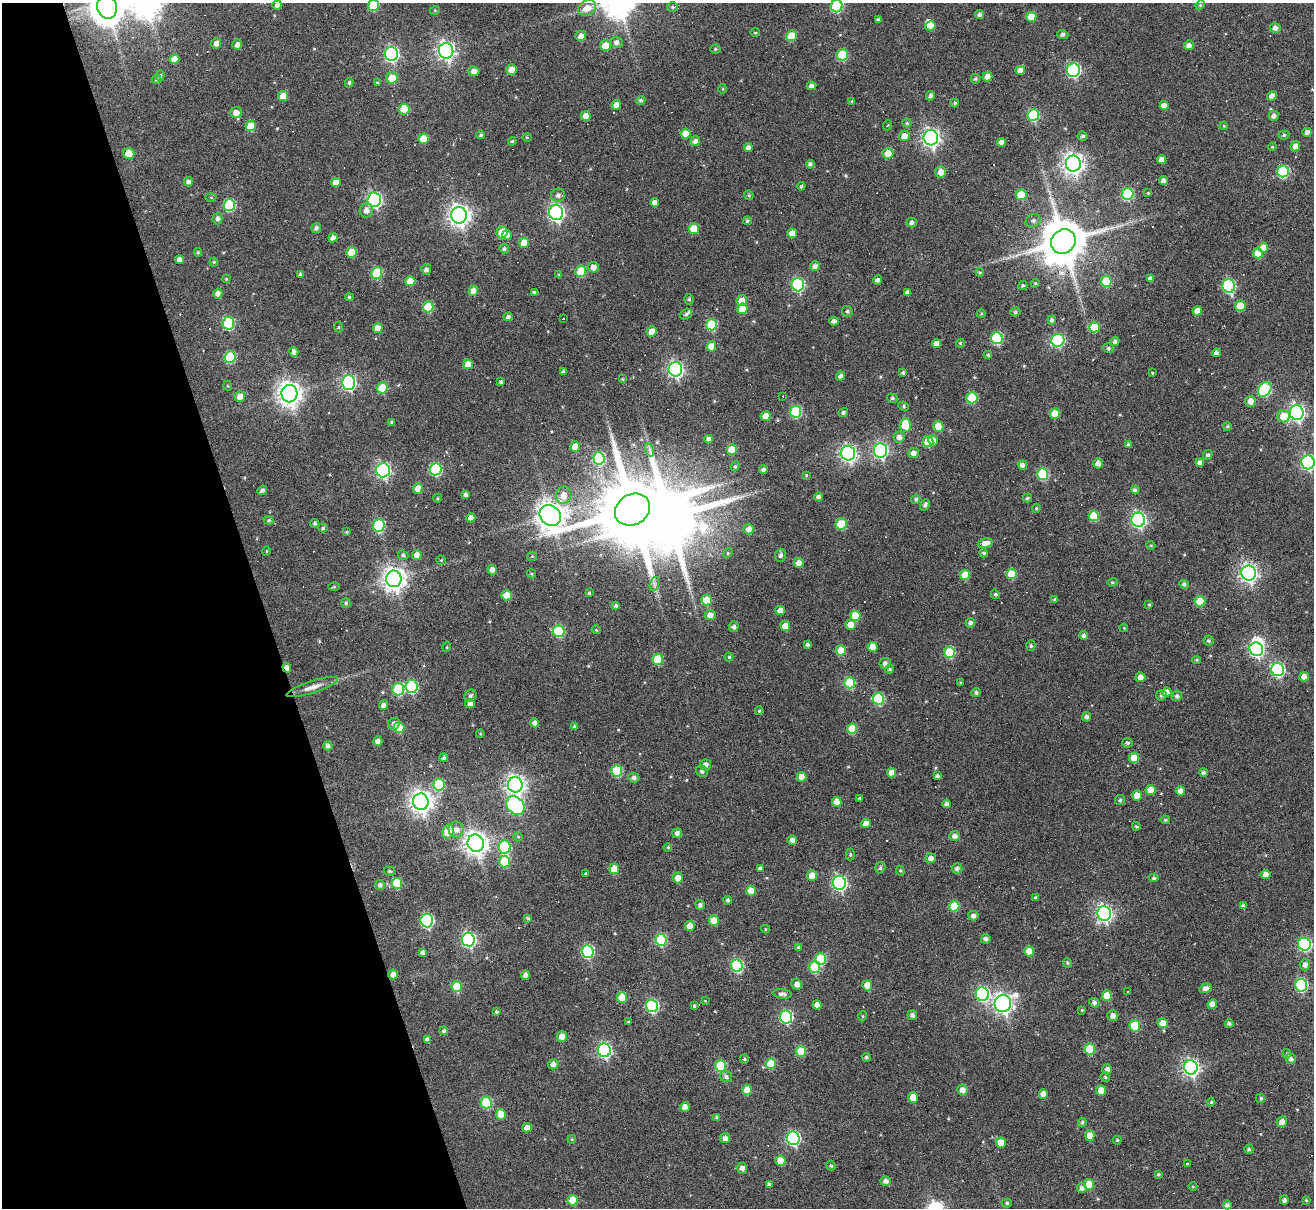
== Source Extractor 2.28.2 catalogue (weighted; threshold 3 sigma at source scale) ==
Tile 5 of 4 x 4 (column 1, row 2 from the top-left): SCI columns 1-1312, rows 2675-3880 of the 5246 x 5228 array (HDU 1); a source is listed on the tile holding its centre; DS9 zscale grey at full resolution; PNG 1316 x 1210 px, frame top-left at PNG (2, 3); each listed source drawn as its Kron ellipse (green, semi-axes under 4 px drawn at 4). Shown black and unused: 20% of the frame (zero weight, under 3 of 6 exposures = <1% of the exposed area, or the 3 px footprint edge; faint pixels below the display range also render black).
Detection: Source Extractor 2.28.2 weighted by HDU 2 'WHT'; one run over the whole footprint, this tile lists its part. Background 0.0978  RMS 0.0091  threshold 0.0373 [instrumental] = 3 sigma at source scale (4.09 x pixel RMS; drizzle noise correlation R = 1.36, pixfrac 0.8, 0.05/0.05 arcsec/px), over >= 5 px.
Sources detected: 511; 2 inside a brighter object's white glare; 25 cosmic-ray / hot-pixel residue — neither listed nor drawn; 2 inside a brighter listed object's ellipse — not listed separately; the other 482 listed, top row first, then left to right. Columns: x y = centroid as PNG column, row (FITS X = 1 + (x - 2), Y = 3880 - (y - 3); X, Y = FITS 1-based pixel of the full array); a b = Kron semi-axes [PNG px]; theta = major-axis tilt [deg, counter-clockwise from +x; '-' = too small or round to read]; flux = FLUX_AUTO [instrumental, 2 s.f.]
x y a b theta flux
277 5 5 4 - 2.6
373 5 5 5 - 27
1200 5 5 4 - 0.9
837 6 6 6 - 56
107 7 12 10 -74 1700
673 7 5 4 - 1.3
587 8 9 7 29 8.7
435 10 5 3 - 0.75
980 15 4 4 - 2.2
1031 17 5 5 - 10
878 20 4 3 - 1.7
930 26 5 4 - 8
1275 28 5 5 - 3.1
755 33 5 3 - 0.82
1063 35 5 4 - 2.4
581 36 5 5 - 5.2
791 36 5 5 - 18
617 42 6 5 - 3.3
216 43 5 5 - 4.1
237 45 5 5 - 3.6
1189 45 5 5 - 4.3
605 46 5 5 - 12
715 49 5 4 - 1.2
446 51 8 7 - 290
391 54 7 6 - 160
842 55 5 5 - 36
174 59 5 5 - 7.6
511 70 5 5 - 6.5
1020 70 5 4 - 5.7
1073 70 7 6 - 130
474 71 5 5 - 4.5
160 76 5 4 - 1.4
987 77 5 4 - 6.2
392 78 6 5 - 15
156 79 5 4 - 1.2
975 79 5 5 - 1.4
377 82 4 3 - 0.64
349 83 5 4 - 1.4
812 86 5 4 - 3.2
723 89 5 3 - 0.82
283 96 5 5 - 9.4
931 96 5 4 - 2
1272 96 5 4 - 4
641 100 5 4 - 1.7
852 101 4 4 - 0.82
955 103 4 4 - 1.3
616 105 5 4 - 5
1164 105 4 4 - 5.1
404 109 5 5 - 20
236 112 6 5 - 5.4
1033 115 6 6 - 53
586 116 5 5 - 6.2
1274 116 5 5 - 2.8
907 123 4 4 - 1.1
888 125 5 3 - 0.68
251 126 5 5 - 15
1224 126 4 3 - 0.78
1307 132 4 4 - 3.5
686 134 5 5 - 10
481 135 4 4 - 1.4
1284 135 6 4 17 1.4
904 136 5 5 - 6.1
1083 136 5 4 - 1.7
527 137 5 3 - 0.75
931 138 7 7 - 290
423 139 5 5 - 12
512 141 4 3 - 1.1
695 141 5 4 - 3.1
1001 142 4 4 - 4.1
1295 146 5 5 - 5.8
1272 147 4 3 - 0.8
748 148 4 4 - 3.3
888 153 5 5 - 9.8
129 154 6 5 - 13
1162 160 4 4 - 5.8
810 164 4 4 - 1.9
1073 164 8 7 - 490
1283 171 6 6 - 53
941 172 5 5 - 6.2
1164 181 4 4 - 3.7
188 182 4 4 - 2.6
336 182 5 4 - 7.2
801 186 4 3 - 1.2
1148 193 4 3 - 0.65
1128 194 6 6 - 52
558 195 7 6 - 3
749 195 5 4 - 1.2
1021 195 5 5 - 20
211 197 5 3 - 0.82
374 200 7 6 - 160
655 202 4 4 - 4.2
229 205 6 5 - 56
366 210 7 6 - 4.5
556 213 7 7 - 220
459 215 8 8 - 480
217 219 5 5 - 2.7
747 221 4 4 - 1.6
1033 221 8 6 26 2.4
912 223 5 5 - 2.8
316 228 5 5 - 2.3
694 229 5 5 - 14
502 232 6 5 - 14
792 233 5 4 - 7.2
507 235 5 4 - 4
333 238 5 4 - 4
1063 242 13 11 46 3600
524 243 5 5 - 12
1263 248 5 4 - 10
504 249 5 4 - 1.9
198 252 4 4 - 0.92
351 252 5 5 - 14
1258 253 5 5 - 15
180 260 4 4 - 3.9
214 262 4 4 - 1
815 266 5 5 - 3
593 267 5 5 - 5.4
426 270 5 5 - 2.2
581 271 5 5 - 24
980 272 4 4 - 0.93
377 273 6 5 - 38
300 275 4 3 - 1.6
559 275 4 3 - 1.1
226 279 4 3 - 0.66
1150 279 4 4 - 3.4
878 280 5 4 - 2.6
410 281 5 5 - 12
1106 281 5 5 - 23
1035 283 4 4 - 1
798 285 6 6 - 100
1023 285 4 4 - 1.4
1229 286 7 6 - 88
473 291 5 5 - 6.2
535 293 4 3 - 2.6
907 293 4 4 - 3.1
218 294 5 4 - 3.8
349 297 4 4 - 1.3
689 299 5 4 - 1.2
742 301 5 5 - 11
1240 306 5 5 - 13
428 307 5 5 - 28
742 309 5 5 - 12
847 311 6 5 - 1.7
1197 311 5 4 - 6.3
1015 312 5 4 - 1.5
686 314 6 4 36 1.8
981 314 4 3 - 0.67
508 317 4 4 - 2.5
563 319 3 3 - 4.4
1052 320 4 4 - 2.1
834 321 4 4 - 3
228 323 6 6 - 58
712 325 5 5 - 39
338 327 5 3 - 0.81
1094 327 5 5 - 22
378 328 5 5 - 8.2
652 331 5 5 - 7.9
997 338 6 6 - 49
1058 340 6 6 - 87
1115 341 4 4 - 1.9
936 343 4 4 - 4.5
960 343 4 4 - 0.95
711 346 5 5 - 12
1108 348 6 4 -16 1.5
294 352 5 4 - 3
1216 353 4 4 - 3
988 355 4 3 - 1.1
230 357 6 5 - 38
468 364 5 5 - 8.6
675 369 7 7 - 200
564 372 4 3 - 1.7
903 373 4 4 - 1.6
1152 373 3 3 - 0.74
841 376 5 4 - 2.5
622 379 3 3 - 0.81
348 382 7 6 - 150
501 382 3 3 - 1.3
228 386 5 3 - 0.68
382 388 5 5 - 21
1265 389 8 6 52 65
289 394 9 8 - 660
783 396 3 2 - 0.56
240 397 5 5 - 8.6
892 398 5 4 - 1.5
972 398 5 5 - 36
1250 401 5 5 - 5.5
904 406 5 4 - 1.2
796 412 6 5 - 54
843 412 5 4 - 2.1
1297 413 7 7 - 220
1055 414 5 5 - 13
766 416 5 5 - 8.9
1284 416 6 6 - 14
392 422 4 3 - 1.3
905 425 7 5 89 18
938 426 5 5 - 11
1228 426 4 4 - 1.2
899 437 6 5 - 4
709 439 4 4 - 3.3
933 440 5 4 - 6.1
928 442 5 5 - 16
1129 445 4 4 - 2.4
575 446 5 5 - 7.6
650 450 7 4 -71 1.8
732 450 5 5 - 13
880 450 7 6 - 150
848 453 7 7 - 240
913 453 5 5 - 4.6
1208 455 5 4 - 1.8
599 458 6 5 - 52
1308 462 7 6 - 150
1200 463 4 4 - 3.7
1098 464 5 4 - 3.7
1022 465 4 4 - 3.4
735 466 5 4 - 1.2
436 469 6 6 - 72
383 470 7 6 - 170
763 470 4 4 - 2.2
1043 474 6 5 - 48
806 475 4 3 - 0.79
418 488 5 5 - 7.2
262 490 5 4 - 1.9
1135 490 4 4 - 2.1
466 495 4 4 - 2.5
564 495 8 7 - 8.8
819 497 4 4 - 3
438 498 4 4 - 0.86
1027 498 5 3 - 1.3
916 499 5 4 - 1.6
925 505 6 4 68 2.4
1036 508 4 3 - 1.1
632 510 18 15 30 9700
550 515 11 9 -39 1100
1094 516 5 5 - 20
471 518 4 4 - 4.3
269 520 5 4 - 1.1
1138 520 7 7 - 190
315 523 4 4 - 1.4
841 524 6 5 - 29
379 525 6 6 - 55
323 528 5 4 - 1.2
749 529 5 5 - 5.2
347 532 4 3 - 0.93
985 543 7 5 11 5.3
1151 545 4 4 - 0.89
266 551 5 3 - 0.75
728 553 5 4 - 0.88
984 553 4 4 - 1.6
403 555 5 4 - 1.6
417 555 5 5 - 4.8
780 555 6 5 - 2.2
532 556 5 4 - 0.87
441 560 4 4 - 0.83
799 563 5 5 - 4.9
492 570 5 4 - 4.7
1249 573 7 7 - 310
531 574 5 3 - 0.98
1011 574 5 5 - 22
965 575 5 5 - 12
394 579 8 7 - 610
1112 582 5 4 - 1.2
654 584 7 4 73 1.8
1184 584 5 4 - 2
334 587 6 4 0 0.76
589 593 4 3 - 1.1
995 594 5 4 - 1.5
507 595 5 5 - 9.7
1055 599 4 3 - 1.2
706 600 5 5 - 15
1200 601 5 5 - 17
346 603 4 4 - 1.3
1149 605 4 3 - 0.81
616 606 4 3 - 1.5
780 610 5 4 - 5.3
710 615 5 5 - 5.1
855 616 5 5 - 16
970 623 5 4 - 2.5
851 625 5 5 - 8
785 626 5 5 - 8
734 627 5 5 - 2.3
1124 628 4 3 - 0.65
596 630 4 4 - 0.79
559 631 6 5 - 46
1084 635 4 4 - 2.3
1209 641 5 5 - 1.3
808 644 3 3 - 1.9
1031 646 5 4 - 1.3
447 647 5 3 - 0.7
872 647 5 5 - 6.9
1256 649 7 6 - 140
841 650 5 5 - 15
950 652 5 5 - 37
729 657 4 4 - 0.91
658 659 5 5 - 26
1197 660 4 4 - 0.9
885 663 6 5 - 3
287 668 5 4 - 4.3
890 669 4 3 - 1.3
1278 670 6 6 - 110
1141 677 5 5 - 4.9
1304 677 5 5 - 4.1
850 683 5 5 - 35
961 683 4 4 - 0.84
312 687 27 6 18 7.8
411 687 6 6 - 68
398 689 6 6 - 48
1166 692 5 4 - 4.5
976 693 5 4 - 1.9
1161 695 5 5 - 2
471 696 7 5 45 1.9
1177 696 5 5 - 2.1
878 699 6 5 - 54
470 704 4 4 - 3.4
384 705 5 4 - 2.7
759 711 4 3 - 0.98
1086 717 4 4 - 2.4
535 723 4 4 - 3.6
394 724 6 5 - 3.3
574 726 4 4 - 1.5
399 728 5 5 - 19
852 729 5 5 - 19
480 734 4 3 - 0.7
378 741 5 4 - 3.3
1127 743 5 4 - 1.9
328 746 4 4 - 2.7
444 758 4 4 - 1.7
1134 758 5 5 - 13
706 765 5 5 - 3.5
617 771 5 5 - 40
702 771 6 5 - 2.5
1203 772 4 4 - 2.1
892 773 4 4 - 6.7
937 776 4 4 - 1.6
802 777 5 4 - 6.8
634 778 5 5 - 2.7
439 785 6 5 - 46
515 785 8 7 - 380
1151 790 5 5 - 8.5
1180 791 5 4 - 4.9
1137 795 5 5 - 8.8
860 798 4 3 - 1.2
1120 800 5 5 - 1.5
421 802 8 7 - 580
837 802 5 5 - 10
946 804 4 4 - 2.8
515 805 10 8 -47 140
1165 820 5 4 - 1.1
866 823 5 4 - 6.8
1136 826 4 4 - 1.3
456 829 8 7 - 5.1
448 832 7 5 73 19
677 833 5 5 - 2.7
954 836 5 5 - 3.5
518 837 5 4 - 1.2
792 840 5 4 - 4.1
476 843 9 8 - 630
504 847 6 6 - 63
668 847 4 3 - 0.81
850 854 6 4 90 1
931 858 5 5 - 3.8
504 862 6 5 - 27
760 868 4 3 - 2.2
880 868 6 5 - 1.7
957 868 5 5 - 2.7
614 869 5 5 - 14
389 871 5 4 - 1.1
900 871 5 4 - 1
586 873 4 3 - 0.84
1265 874 5 4 - 4.4
812 875 5 5 - 8.5
678 878 5 5 - 6.7
1154 878 5 4 - 1.7
397 883 5 5 - 28
839 883 7 6 - 150
380 885 5 5 - 2.5
751 891 5 5 - 9.1
1036 898 4 4 - 1.7
728 900 4 4 - 1.7
700 905 5 4 - 2.2
954 906 5 5 - 22
1243 906 4 4 - 2.7
1104 913 7 7 - 230
973 916 5 5 - 3.4
528 918 4 3 - 1.3
427 921 7 6 - 100
714 921 5 5 - 12
690 926 5 4 - 6.2
765 929 4 4 - 0.83
986 939 5 4 - 2.5
468 940 7 6 - 170
661 940 6 5 - 54
1304 944 6 6 - 98
798 947 4 4 - 0.94
588 951 6 6 - 87
1029 951 5 5 - 9
422 953 4 4 - 2.4
821 959 6 5 - 38
1067 963 5 4 - 1.1
1305 965 6 5 - 3.9
737 966 6 5 - 71
815 967 6 5 - 34
393 975 5 4 - 4.7
525 975 5 4 - 2.9
797 984 5 5 - 4.4
867 985 5 5 - 8.9
1301 985 6 6 - 81
457 987 5 5 - 26
1206 988 6 4 20 3.7
1127 992 2 2 - 0.61
782 994 9 4 -9 3.1
982 994 7 6 - 120
1107 996 5 5 - 13
622 997 5 5 - 19
705 1001 3 3 - 0.62
1094 1003 5 4 - 2.3
1003 1004 8 8 - 380
1212 1004 5 4 - 5
817 1005 4 4 - 5
652 1006 6 6 - 95
694 1006 4 3 - 1.3
1082 1010 4 3 - 0.79
496 1012 3 3 - 1.6
912 1015 5 5 - 2.9
863 1016 5 3 - 0.72
1113 1016 5 5 - 4.1
786 1017 6 6 - 96
628 1022 3 3 - 0.91
1163 1023 5 5 - 7.7
1229 1024 4 4 - 2.2
1135 1026 6 5 - 31
444 1031 4 4 - 1.7
562 1037 5 5 - 7.3
427 1040 4 4 - 3.5
1090 1049 5 5 - 23
604 1050 7 6 - 160
801 1051 5 5 - 20
1287 1054 5 4 - 1.3
866 1057 4 4 - 1.5
744 1059 4 4 - 0.91
1291 1059 5 5 - 2.7
553 1064 5 5 - 4.4
771 1064 5 5 - 20
721 1066 6 5 - 42
1191 1067 7 6 - 250
1107 1069 5 4 - 2.9
726 1077 6 5 - 2.2
1105 1077 5 4 - 1.1
747 1090 5 5 - 15
962 1090 5 5 - 5.5
1101 1090 5 5 - 9.3
1043 1094 5 4 - 5.2
913 1097 5 5 - 12
1261 1098 5 4 - 1.2
1211 1102 4 4 - 1.1
486 1103 6 5 - 38
685 1107 5 4 - 4.9
501 1114 5 5 - 13
717 1117 4 4 - 1.8
1082 1122 5 4 - 1.7
1282 1122 5 5 - 5.5
527 1128 5 4 - 5.3
1090 1136 5 4 - 10
725 1138 5 5 - 3.8
793 1138 7 6 - 120
572 1139 4 4 - 0.82
1117 1140 4 4 - 0.97
1001 1143 5 5 - 9.4
1249 1149 4 4 - 1.6
780 1161 5 5 - 12
1187 1164 4 3 - 0.74
831 1166 5 4 - 1.4
742 1168 6 5 - 3.3
1158 1174 4 3 - 1.1
886 1181 5 5 - 3.6
769 1184 4 4 - 1.8
1089 1184 5 5 - 14
1193 1186 4 3 - 0.7
1082 1188 5 4 - 2.9
573 1200 5 5 - 18
1284 1200 4 3 - 2.2
1306 1200 3 3 - 0.82
1007 1203 5 4 - 1.4
1227 1205 4 4 - 2.2
Overlapping masked pixels (flux is a lower limit): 2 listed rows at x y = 287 668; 393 975
Isophote crosses this tile's border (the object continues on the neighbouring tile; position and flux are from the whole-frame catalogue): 4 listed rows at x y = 373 5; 837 6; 107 7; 1308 462